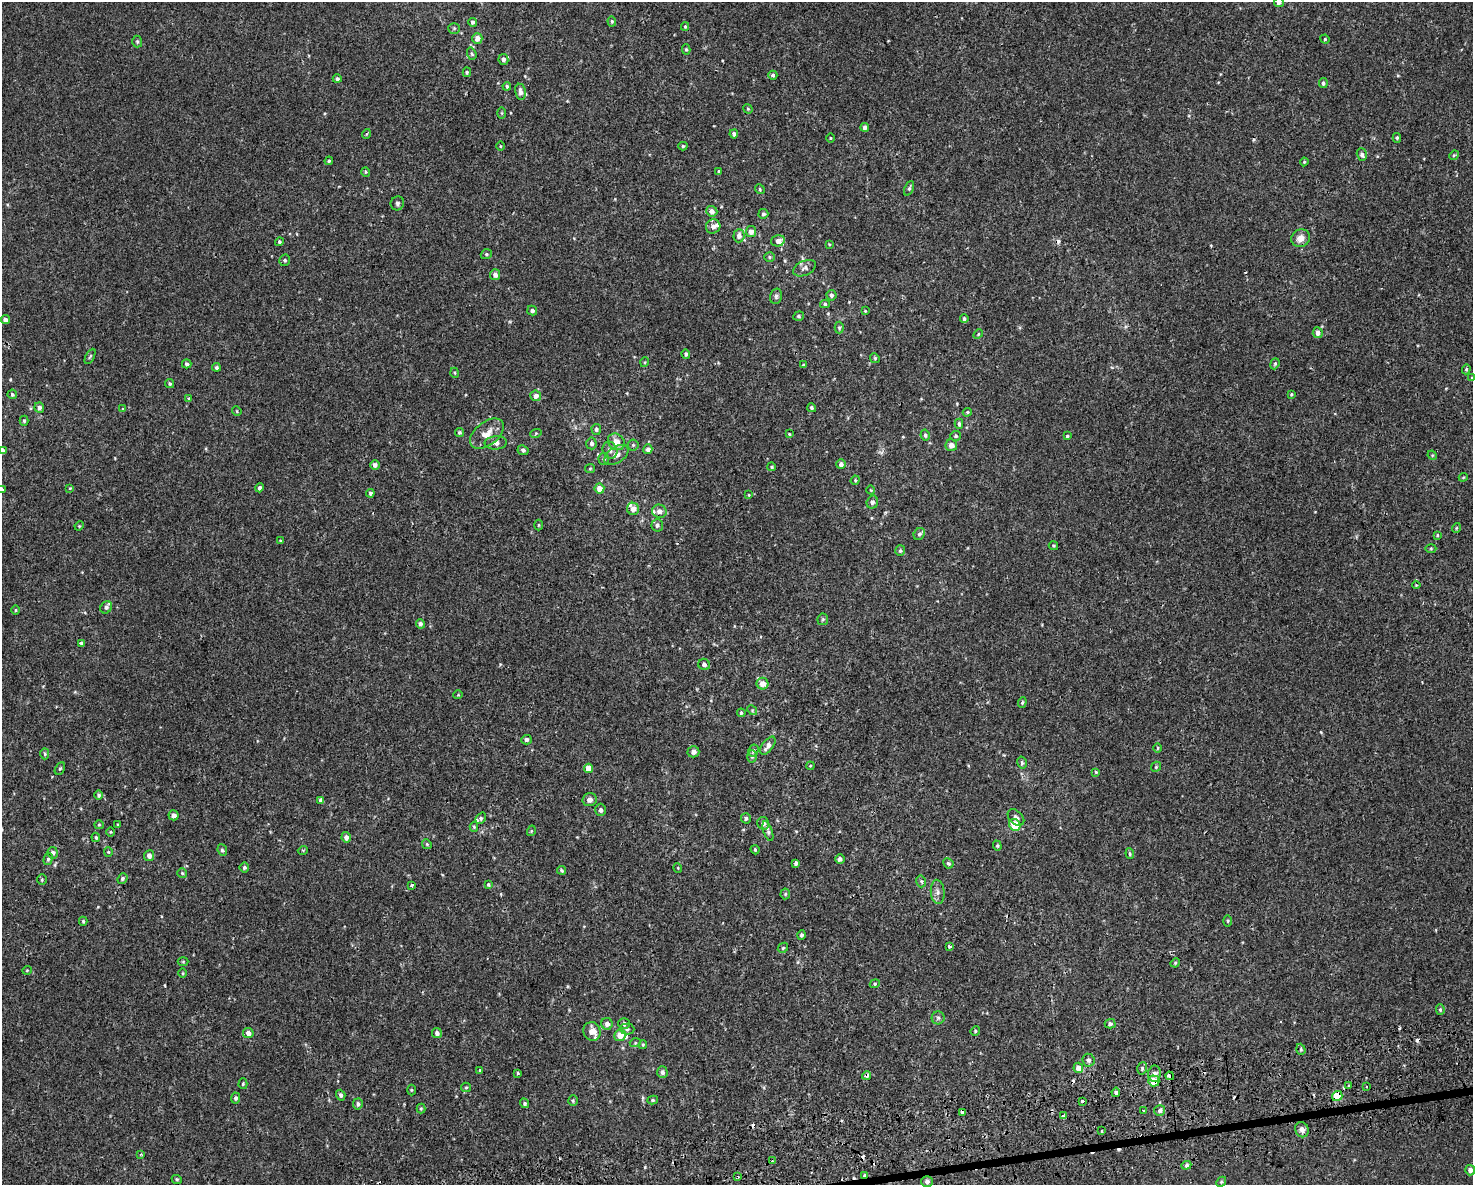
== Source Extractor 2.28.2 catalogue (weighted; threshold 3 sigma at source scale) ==
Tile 5 of 3 x 4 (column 2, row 2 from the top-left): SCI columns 1565-3035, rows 2407-3589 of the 4556 x 4811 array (HDU 1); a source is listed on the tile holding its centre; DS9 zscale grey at full resolution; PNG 1475 x 1187 px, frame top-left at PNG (2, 2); each listed source drawn as its Kron ellipse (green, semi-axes under 4 px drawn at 4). Shown black and unused: <1% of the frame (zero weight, under 2 of 3 exposures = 3% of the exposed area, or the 3 px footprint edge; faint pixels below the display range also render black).
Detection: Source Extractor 2.28.2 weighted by HDU 2 'WHT'; one run over the whole footprint, this tile lists its part. Background 5.66e-04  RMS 0.0026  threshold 0.0117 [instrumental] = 3 sigma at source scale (4.5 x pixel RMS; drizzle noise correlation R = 1.50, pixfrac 1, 0.0396/0.0396 arcsec/px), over >= 5 px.
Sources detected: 284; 13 cosmic-ray / hot-pixel residue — neither listed nor drawn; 11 inside a brighter listed object's ellipse — not listed separately; the other 260 listed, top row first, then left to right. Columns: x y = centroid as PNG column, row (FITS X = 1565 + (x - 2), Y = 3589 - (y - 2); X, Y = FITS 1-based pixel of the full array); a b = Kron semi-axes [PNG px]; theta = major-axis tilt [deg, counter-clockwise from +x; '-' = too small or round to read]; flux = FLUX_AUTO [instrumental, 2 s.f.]
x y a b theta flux
1279 2 5 5 - 0.98
612 21 5 4 - 0.36
472 22 4 4 - 0.44
685 26 4 4 - 0.26
454 28 6 5 - 0.39
477 38 5 5 - 1.7
1325 39 5 4 - 0.27
137 41 6 5 - 0.39
686 49 5 4 - 0.38
472 54 6 4 -72 0.41
503 59 5 5 - 0.86
467 72 5 4 - 0.37
773 75 4 4 - 0.48
337 79 4 4 - 0.53
1323 83 5 4 - 0.54
507 86 4 4 - 0.42
520 92 8 5 -80 1.2
748 109 5 4 - 0.26
502 113 5 4 - 0.25
865 127 4 4 - 0.96
366 134 5 3 - 0.29
734 134 4 4 - 0.71
830 138 5 3 - 0.23
1397 138 5 4 - 0.37
500 146 4 3 - 0.22
683 146 4 4 - 0.35
1362 155 6 5 - 0.82
1454 155 5 4 - 0.28
329 161 4 4 - 0.4
1304 162 4 4 - 0.3
366 172 5 4 - 0.3
719 172 3 3 - 0.46
909 188 7 4 65 0.5
760 189 5 4 - 0.32
397 203 7 6 - 0.62
712 211 6 5 - 1.4
763 214 5 5 - 0.53
713 226 7 7 - 1.2
751 232 5 5 - 1.6
739 236 6 5 - 1.2
1301 238 10 8 30 2
778 241 7 5 15 1.3
279 242 4 4 - 0.41
829 244 4 3 - 0.22
486 254 6 4 20 0.37
769 257 5 4 - 0.34
285 260 6 5 - 0.44
805 268 12 7 26 1
495 275 5 5 - 1.2
831 295 5 5 - 0.61
776 296 8 5 76 0.56
825 304 5 4 - 0.41
532 311 5 4 - 0.74
865 311 4 3 - 0.21
798 316 5 4 - 0.39
964 319 4 4 - 0.52
5 320 4 4 - 1.1
839 328 6 4 89 0.39
1318 333 5 5 - 1.3
978 334 5 3 - 0.29
686 354 4 4 - 0.52
90 356 8 3 62 0.36
875 358 5 4 - 0.36
645 362 5 3 - 0.24
187 364 5 4 - 0.45
1275 364 6 4 69 0.35
803 365 4 3 - 0.3
216 367 4 4 - 0.47
1466 369 5 4 - 0.32
455 373 5 3 - 0.27
1472 378 4 4 - 0.26
170 384 5 4 - 0.42
12 394 5 4 - 0.4
1291 394 4 3 - 0.24
536 396 5 5 - 1.4
189 399 4 4 - 0.34
39 408 5 5 - 0.85
812 408 4 4 - 0.49
122 409 3 2 - 0.22
237 411 5 4 - 0.28
967 412 4 3 - 0.3
24 421 5 4 - 0.35
959 424 5 4 - 0.52
596 429 5 5 - 0.64
459 432 5 4 - 0.49
536 433 6 3 19 0.27
487 434 19 11 38 3.4
789 434 3 3 - 0.24
925 435 5 4 - 0.56
956 436 5 5 - 0.47
1067 436 3 3 - 0.28
616 442 9 7 -41 2.5
496 443 11 6 4 1.3
591 443 6 5 - 0.71
633 445 5 5 - 0.36
951 445 6 6 - 1.6
648 449 5 4 - 1.1
3 450 4 3 - 1.7
523 450 5 5 - 0.61
610 450 8 7 - 0.97
616 455 13 7 34 1.8
1432 455 5 4 - 0.27
604 459 5 5 - 0.39
841 464 5 4 - 0.91
375 465 5 4 - 1
772 467 4 4 - 0.31
590 469 5 4 - 0.28
1463 477 4 4 - 0.26
855 480 5 4 - 0.31
70 488 4 3 - 0.22
259 488 5 3 - 0.47
599 489 5 5 - 2.3
2 490 4 3 - 0.44
871 490 4 2 - 0.19
370 493 4 4 - 0.42
749 495 3 2 - 0.16
872 502 6 5 - 0.74
633 509 6 6 - 1.7
659 511 7 6 - 1.5
539 525 5 3 - 0.23
657 525 6 5 - 0.64
79 526 4 3 - 0.24
1456 528 5 3 - 0.27
919 534 6 5 - 0.52
1437 535 4 3 - 0.28
280 540 3 2 - 0.24
1053 546 5 4 - 0.28
1431 549 5 3 - 0.28
900 551 5 5 - 0.42
1416 585 4 3 - 0.21
106 607 6 5 - 0.71
15 610 5 3 - 0.25
823 619 6 5 - 0.39
420 624 5 4 - 0.69
81 643 3 3 - 0.61
704 664 6 5 - 0.72
762 684 6 6 - 2.3
458 695 5 3 - 0.21
1022 702 5 4 - 0.34
752 710 5 4 - 0.28
741 713 4 4 - 0.45
526 740 5 4 - 0.79
768 746 10 5 53 1.5
1157 748 5 3 - 0.25
753 751 6 5 - 0.49
693 752 6 5 - 1.2
45 754 5 4 - 0.36
752 756 6 4 -88 0.48
1022 763 6 4 -76 0.45
810 766 4 3 - 0.21
1156 767 5 4 - 0.32
588 768 4 4 - 2.8
60 769 7 4 61 0.39
1096 772 4 3 - 0.25
99 795 5 4 - 0.5
321 800 4 4 - 1.1
590 800 7 6 - 1.2
600 810 6 5 - 0.7
174 815 5 5 - 1.4
481 818 6 4 50 0.45
746 818 5 5 - 0.56
1016 818 10 6 -45 0.93
763 823 6 5 - 0.92
118 824 4 2 - 0.21
99 825 5 4 - 0.31
1015 825 6 5 - 6.6
474 827 5 4 - 0.32
531 831 5 3 - 0.22
768 831 10 4 -71 0.62
110 832 5 3 - 0.21
96 837 5 4 - 0.35
346 837 5 4 - 1.1
427 844 5 4 - 0.31
997 846 5 4 - 0.33
222 850 6 4 -68 0.54
303 850 5 3 - 0.23
755 850 5 3 - 0.32
108 852 5 4 - 0.28
53 853 6 5 - 1.1
1130 854 5 3 - 0.34
149 856 5 5 - 1.2
48 859 6 4 75 0.48
840 859 5 4 - 0.92
796 863 4 4 - 0.8
948 863 5 4 - 0.51
244 867 5 4 - 0.55
678 868 5 3 - 0.2
561 870 4 4 - 0.35
182 873 5 5 - 0.34
122 878 5 4 - 0.48
42 880 5 4 - 0.36
921 881 6 4 -75 0.43
412 885 3 3 - 0.58
488 885 4 3 - 0.34
938 892 12 7 -86 1.1
785 894 5 5 - 0.33
83 921 4 4 - 0.36
1228 921 6 4 90 0.27
801 935 5 4 - 0.57
949 946 3 3 - 4.8
783 948 5 4 - 0.35
183 962 5 3 - 0.22
1175 963 5 4 - 0.27
27 970 5 3 - 0.2
183 973 5 3 - 0.27
875 984 5 4 - 0.34
1440 1010 5 4 - 0.38
938 1018 6 6 - 0.58
624 1023 6 5 - 0.61
607 1024 6 5 - 1.2
1110 1024 5 5 - 0.66
627 1029 7 5 -1 0.6
592 1031 9 8 - 2.4
975 1031 5 4 - 0.29
248 1033 5 5 - 1.1
437 1033 5 5 - 0.91
620 1035 6 5 - 2.7
635 1043 5 3 - 0.31
643 1045 4 3 - 0.28
1301 1049 5 4 - 0.4
1088 1060 6 6 - 0.84
1078 1068 5 5 - 1.9
1142 1068 6 4 72 0.43
479 1070 3 3 - 0.64
662 1072 6 5 - 0.77
518 1073 4 3 - 0.27
1154 1074 8 6 83 1
867 1076 5 4 - 0.77
1170 1076 4 4 - 2.1
1154 1081 6 5 - 4.6
243 1084 5 4 - 0.33
1349 1086 3 3 - 1.2
1367 1086 3 2 - 0.27
466 1087 5 4 - 0.32
411 1090 5 3 - 0.26
1116 1092 4 4 - 0.59
341 1095 5 4 - 0.62
1337 1096 5 5 - 7.3
236 1098 5 4 - 0.58
653 1100 5 4 - 0.38
573 1101 5 4 - 0.39
1083 1101 3 3 - 1.4
524 1103 5 4 - 0.44
358 1104 5 5 - 0.64
421 1109 5 4 - 0.34
1160 1110 5 5 - 0.78
1143 1111 3 3 - 1.8
962 1112 3 3 - 3
1063 1116 3 3 - 2.2
1302 1130 8 6 -67 1.3
1102 1131 3 3 - 0.69
141 1154 3 3 - 0.32
772 1161 3 2 - 0.27
1186 1165 5 4 - 0.48
1470 1170 5 5 - 1
864 1175 3 2 - 1.6
738 1177 4 3 - 0.3
177 1179 5 4 - 0.36
927 1181 6 5 - 0.77
1221 1182 5 4 - 0.32
Overlapping masked pixels (flux is a lower limit): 6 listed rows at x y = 867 1076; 1170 1076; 1154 1081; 1337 1096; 962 1112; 864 1175
Isophote crosses this tile's border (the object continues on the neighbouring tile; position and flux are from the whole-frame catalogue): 4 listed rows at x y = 1279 2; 1472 378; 3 450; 2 490